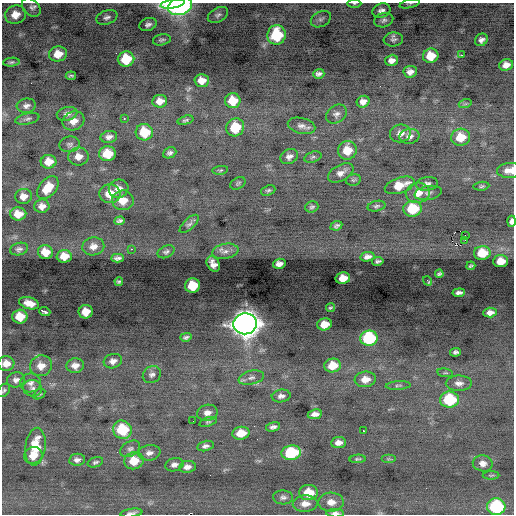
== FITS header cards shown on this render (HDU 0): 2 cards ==
NAXIS1  =                  512 / Axis length
NAXIS2  =                  512 / Axis length

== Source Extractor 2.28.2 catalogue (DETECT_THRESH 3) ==
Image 512 x 512 px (HDU 0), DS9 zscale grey, 1 PNG px = 1 image px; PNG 516 x 516 px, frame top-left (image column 1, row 512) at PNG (2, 3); each listed source drawn as its Kron ellipse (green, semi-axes under 4 px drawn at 4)
Background -0.105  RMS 0.88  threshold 2.64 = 3 sigma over >= 5 px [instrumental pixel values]
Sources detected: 161; all 161 listed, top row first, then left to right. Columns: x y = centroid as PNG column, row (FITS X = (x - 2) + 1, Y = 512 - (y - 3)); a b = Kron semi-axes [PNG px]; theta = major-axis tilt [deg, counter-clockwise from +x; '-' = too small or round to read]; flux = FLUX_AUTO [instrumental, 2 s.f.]
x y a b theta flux
354 3 7 3 0 89
173 4 12 4 9 8900
410 4 10 4 14 110
180 6 12 8 16 15000
31 7 11 7 -44 250
381 11 9 7 22 290
15 15 10 9 - 700
218 15 11 7 30 210
107 17 11 7 20 250
321 19 11 7 28 240
384 20 9 7 18 200
148 24 9 6 21 230
276 35 10 9 - 3400
393 39 9 7 5 190
162 40 9 5 13 150
481 40 7 6 - 230
58 54 9 7 13 780
461 55 3 2 - 97
431 56 8 7 - 1100
126 59 8 7 - 2000
392 60 6 5 - 330
11 62 8 4 6 120
506 65 7 5 19 420
410 72 6 6 - 310
319 74 6 5 - 210
71 76 5 2 - 80
202 80 7 6 - 570
160 101 7 6 - 490
233 101 8 7 - 1200
363 102 6 5 - 350
465 104 7 4 18 82
26 106 9 7 7 240
67 114 10 6 12 240
336 114 11 8 35 280
124 118 3 2 - 150
27 119 12 5 13 180
185 120 8 4 15 120
73 121 11 9 19 550
302 126 14 8 -14 340
235 127 9 8 - 1600
144 132 9 8 - 1700
400 133 10 9 - 400
409 136 10 7 9 290
109 137 8 6 10 270
461 137 9 8 - 1200
70 144 10 8 10 210
347 150 9 9 - 1100
170 153 7 5 23 170
108 154 8 7 - 1200
78 156 10 9 - 490
289 157 9 7 28 300
313 157 9 5 17 140
48 162 8 7 - 740
220 170 8 4 8 100
510 170 13 7 1 650
341 173 14 8 29 410
353 180 8 5 14 110
238 183 8 5 29 120
427 184 11 7 10 260
400 185 15 7 18 1200
481 186 8 4 6 110
48 188 13 8 48 1200
119 189 10 9 - 390
268 190 7 5 21 120
418 193 12 10 12 770
428 193 14 7 10 220
110 194 10 9 - 1100
23 196 8 7 - 450
123 200 11 10 - 840
42 206 7 6 - 370
376 206 9 5 13 140
312 207 7 5 19 120
413 209 9 8 - 2300
18 214 8 6 0 730
119 221 5 4 - 150
512 221 5 4 - 250
189 224 12 5 43 170
336 226 6 4 24 130
465 235 2 2 - 860
465 240 2 2 - 48
93 246 11 9 10 410
19 249 9 6 15 180
131 249 2 2 - 280
225 251 13 7 10 310
45 252 7 7 - 690
166 252 9 6 25 150
482 253 8 6 6 1300
64 256 7 6 - 690
367 257 7 4 10 250
118 258 6 4 2 160
378 261 6 3 10 120
501 261 7 6 - 730
213 264 8 6 -59 350
279 264 6 5 - 300
471 266 4 2 - 74
439 274 4 3 - 90
343 278 7 6 - 650
119 281 4 3 - 91
428 281 5 3 - 88
193 286 7 7 - 1600
459 293 6 4 7 160
29 303 10 6 -16 490
331 308 4 2 - 71
45 312 6 3 -20 470
86 312 7 6 - 730
490 313 7 5 3 270
20 316 7 7 - 1000
245 324 11 10 - 68000
324 324 7 6 - 790
186 337 6 3 14 130
369 338 8 7 - 5200
456 352 5 4 - 140
113 361 9 7 19 310
6 363 8 7 - 440
333 365 8 7 - 1000
41 366 11 10 - 570
75 366 8 7 - 400
445 373 8 4 -8 86
152 374 9 8 - 230
251 378 13 7 13 280
365 379 10 8 5 640
16 380 9 7 15 270
31 383 10 9 - 330
459 383 13 8 1 350
398 385 12 4 3 140
33 388 9 8 - 240
4 390 7 5 51 110
39 394 6 4 33 84
281 396 9 6 6 260
449 400 9 8 - 3200
207 413 10 8 12 370
315 414 7 5 8 330
193 421 2 2 - 28
208 422 9 4 17 110
273 427 7 4 14 190
122 430 9 9 - 2600
363 431 3 2 - 330
241 433 9 6 8 980
338 443 7 5 6 320
205 446 8 5 11 200
35 447 19 10 83 1600
130 449 10 7 31 210
149 453 11 7 9 310
291 453 9 7 9 3700
33 455 9 8 - 710
358 459 8 4 5 100
388 459 7 4 0 84
77 460 8 6 9 230
134 461 10 8 15 1100
95 462 8 4 17 130
483 463 10 8 -12 370
174 465 9 6 16 230
187 467 8 6 10 310
491 475 8 3 1 75
309 492 9 7 1 1200
283 497 10 7 -3 210
331 502 13 9 -2 530
305 504 12 8 3 490
496 507 9 8 - 4900
131 513 11 3 8 190
335 513 9 4 -2 280
At the frame edge (FLAGS 8, measured only in part): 9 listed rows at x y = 354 3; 173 4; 410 4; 510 170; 512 221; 6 363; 4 390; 131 513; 335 513